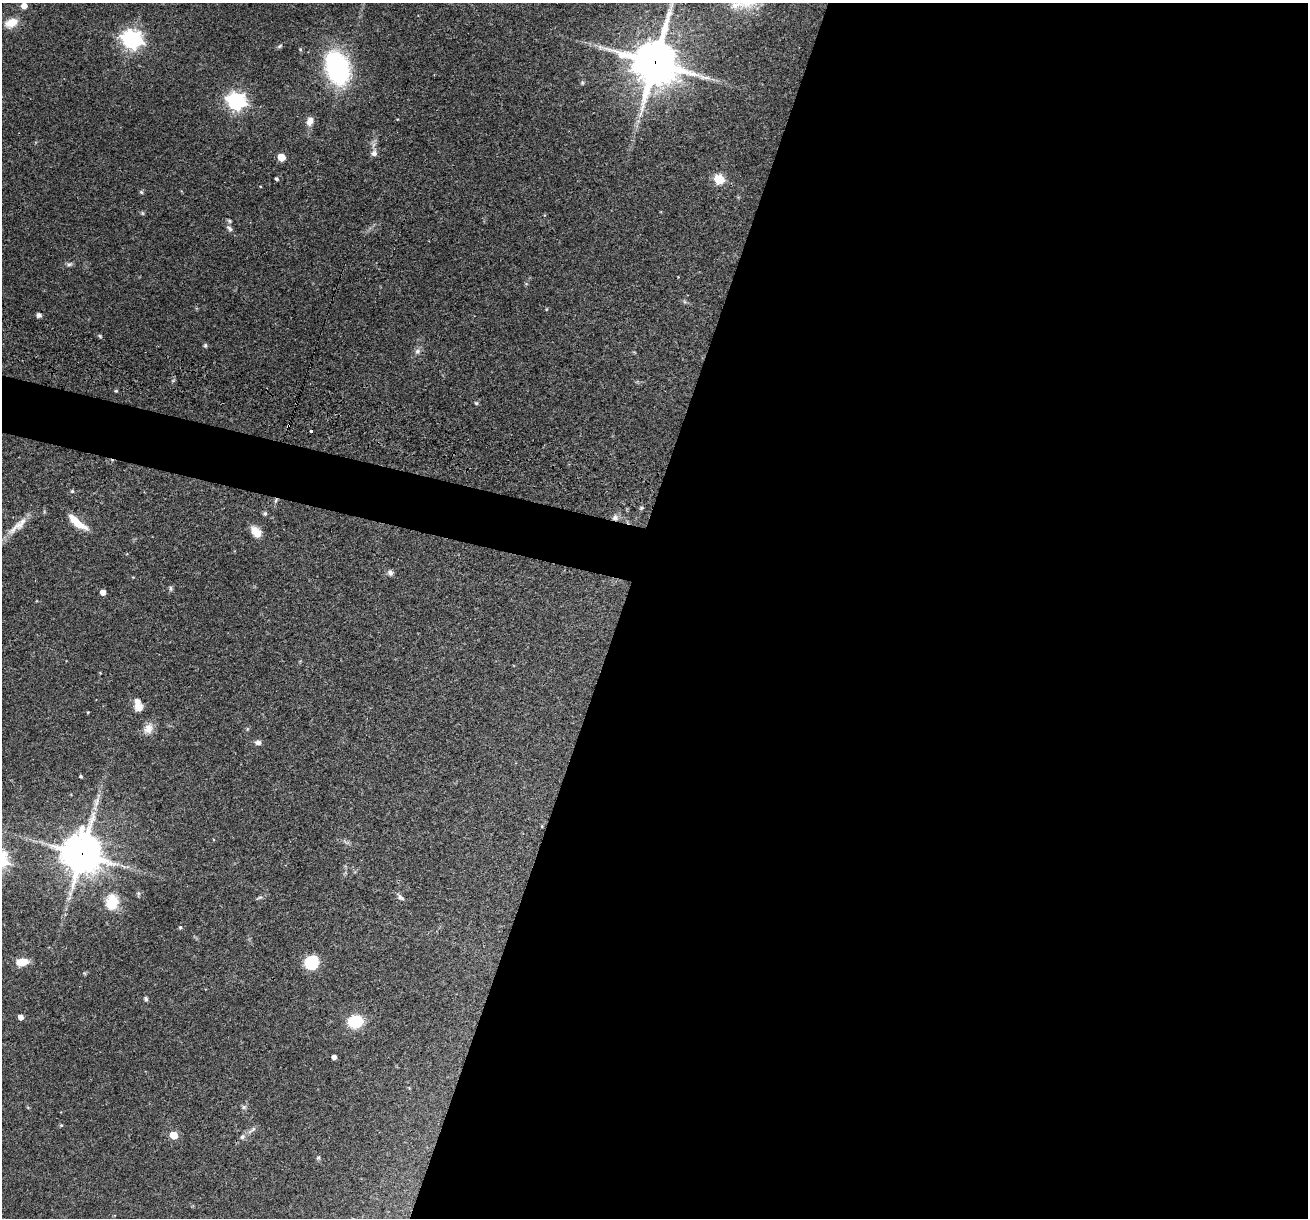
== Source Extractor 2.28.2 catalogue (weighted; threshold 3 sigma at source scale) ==
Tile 12 of 4 x 4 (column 4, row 3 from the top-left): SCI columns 3917-5222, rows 1468-2683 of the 5240 x 5301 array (HDU 1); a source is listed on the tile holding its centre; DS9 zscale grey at full resolution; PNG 1310 x 1220 px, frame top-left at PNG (2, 3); no overlay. Shown black and unused: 55% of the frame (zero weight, under 3 of 4 exposures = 3% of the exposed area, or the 3 px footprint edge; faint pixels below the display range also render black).
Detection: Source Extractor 2.28.2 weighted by HDU 2 'WHT'; one run over the whole footprint, this tile lists its part. Background 0.0564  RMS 0.0032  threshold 0.0146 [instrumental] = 3 sigma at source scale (4.5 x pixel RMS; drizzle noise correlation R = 1.50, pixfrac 1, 0.05/0.05 arcsec/px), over >= 5 px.
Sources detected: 63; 2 cosmic-ray / hot-pixel residue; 1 long thin detection or spike segment (spike, bleed or trail) — not listed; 3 inside a brighter listed object's ellipse — not listed separately; the other 57 listed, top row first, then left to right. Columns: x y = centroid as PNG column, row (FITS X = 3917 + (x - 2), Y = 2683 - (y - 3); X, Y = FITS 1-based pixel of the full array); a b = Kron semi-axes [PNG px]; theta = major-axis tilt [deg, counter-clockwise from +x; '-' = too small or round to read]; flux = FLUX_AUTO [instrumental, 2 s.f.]
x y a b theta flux
24 6 5 5 - 2.8
11 23 16 10 21 3.9
132 39 8 7 - 170
280 46 7 4 28 0.52
655 62 16 15 - 1200
337 68 38 24 -72 39
582 83 5 5 - 0.45
236 101 7 7 - 130
310 121 12 8 72 2.3
374 153 10 8 89 1.3
281 157 5 5 - 7
277 179 4 4 - 0.56
719 179 6 5 - 20
141 192 6 4 -44 0.44
142 213 6 4 -71 0.38
229 221 6 5 - 0.5
229 228 11 6 -47 0.98
69 264 8 6 17 0.75
39 315 5 5 - 0.97
100 336 6 3 -71 0.39
205 345 5 4 - 0.6
418 351 9 7 63 1.1
116 391 5 3 - 0.29
476 403 5 5 - 0.41
72 491 4 4 - 0.44
276 500 8 3 60 0.62
641 508 5 5 - 0.48
265 514 5 5 - 0.56
615 517 9 8 - 1.3
76 522 23 7 -42 5.9
21 523 28 11 42 4.3
256 532 10 7 -47 6.3
390 573 8 7 - 0.97
170 588 7 4 -86 0.6
103 592 4 4 - 2.3
139 707 9 8 - 2.8
88 712 4 3 - 0.27
148 729 15 12 52 2.8
258 743 7 5 -4 1.1
81 776 4 3 - 0.42
542 826 5 3 - 0.27
82 854 14 13 - 780
260 897 8 3 19 0.57
400 897 12 5 -40 1
112 902 17 12 85 9
180 927 5 4 - 0.39
22 962 12 7 9 4.9
312 962 15 13 53 9.7
146 999 6 5 - 0.55
21 1017 5 4 - 2.2
355 1022 11 10 - 14
334 1057 4 4 - 1.4
244 1107 6 6 - 0.72
61 1125 5 4 - 0.38
252 1130 16 4 39 1.2
174 1135 5 5 - 8.9
318 1158 5 5 - 0.48
Overlapping masked pixels (flux is a lower limit): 4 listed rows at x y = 655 62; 276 500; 615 517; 82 854